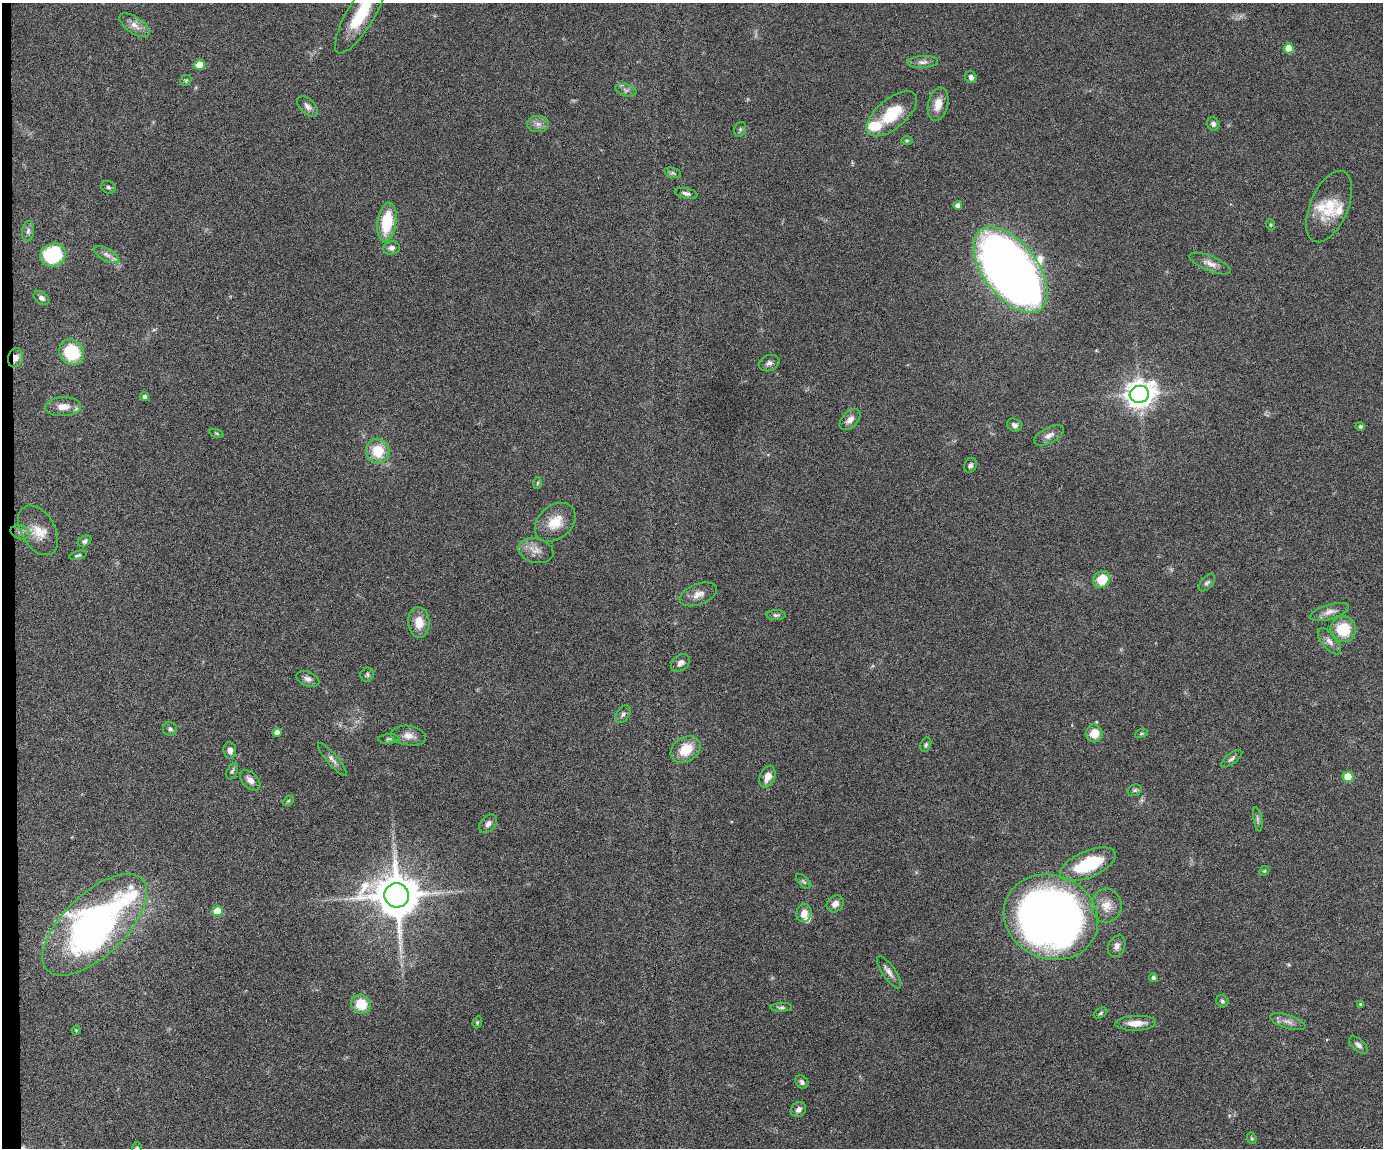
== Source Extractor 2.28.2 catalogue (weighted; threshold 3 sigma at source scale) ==
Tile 4 of 3 x 4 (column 1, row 2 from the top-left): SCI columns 241-1621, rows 2292-3437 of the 4519 x 4583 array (HDU 1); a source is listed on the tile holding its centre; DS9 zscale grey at full resolution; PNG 1385 x 1150 px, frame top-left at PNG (2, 3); each listed source drawn as its Kron ellipse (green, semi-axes under 4 px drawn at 4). Shown black and unused: <1% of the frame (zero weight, under 4 of 8 exposures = <1% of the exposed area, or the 3 px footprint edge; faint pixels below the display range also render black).
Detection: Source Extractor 2.28.2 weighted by HDU 2 'WHT'; one run over the whole footprint, this tile lists its part. Background 0.0445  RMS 0.0037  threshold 0.0153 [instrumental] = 3 sigma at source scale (4.09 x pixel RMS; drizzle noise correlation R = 1.36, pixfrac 0.8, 0.05/0.05 arcsec/px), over >= 5 px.
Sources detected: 111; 4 inside a brighter listed object's ellipse — not listed separately; the other 107 listed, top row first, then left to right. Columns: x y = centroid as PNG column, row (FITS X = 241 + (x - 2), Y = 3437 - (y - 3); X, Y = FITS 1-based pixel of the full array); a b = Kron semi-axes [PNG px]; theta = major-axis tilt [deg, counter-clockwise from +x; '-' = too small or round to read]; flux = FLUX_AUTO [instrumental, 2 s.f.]
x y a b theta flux
361 13 46 13 60 17
135 25 17 8 -34 2.8
1289 48 5 5 - 6.9
923 62 15 6 3 1.6
199 65 5 5 - 8
971 77 6 5 - 1.3
186 80 6 4 42 0.5
626 90 11 5 -16 1.2
938 104 17 10 77 4.2
307 106 12 7 -43 1.6
892 114 30 14 40 12
538 124 11 8 0 1.9
1213 124 7 6 - 1.1
740 129 7 5 71 0.64
907 140 6 4 1 0.43
673 173 9 5 -18 0.75
108 187 7 6 - 0.7
686 193 11 5 -12 1.2
958 205 4 4 - 1.8
1329 206 38 19 67 11
387 222 19 9 81 14
1271 225 5 3 - 0.4
28 231 10 6 82 1.1
392 248 8 6 12 1.5
53 255 13 11 19 26
107 255 14 6 -28 1.6
1210 264 22 7 -22 2.7
1011 270 50 27 -53 450
41 298 9 6 -35 1.1
72 352 13 12 - 16
15 358 10 7 74 2.5
769 363 10 8 20 1.4
1139 394 9 8 - 430
144 397 4 4 - 1.2
63 407 18 9 2 3.8
850 420 12 7 45 2.1
1014 425 8 6 -26 1.3
1360 427 5 4 - 0.75
217 433 7 3 -19 0.44
1049 435 16 7 27 1.9
378 451 12 11 - 9
970 465 8 6 66 0.98
537 483 6 4 88 0.43
555 522 23 16 40 7.2
38 530 27 17 -59 6.7
20 532 10 7 -20 1.5
84 541 7 5 30 0.87
536 551 18 12 -13 3.4
78 555 9 4 13 0.62
1102 579 9 8 - 7.4
1207 583 10 6 47 0.86
698 594 19 10 20 3.1
1329 612 20 7 16 2.5
776 615 9 5 1 0.78
419 622 15 10 -85 5.6
1343 629 13 13 - 11
1329 641 16 7 -50 2.1
680 663 11 7 38 1.6
367 675 7 6 - 0.71
308 679 12 7 -21 1.6
623 714 10 6 52 1.1
170 729 7 6 - 0.85
277 732 4 4 - 2
1094 733 9 8 - 5.3
1141 734 6 4 19 0.5
409 736 17 9 -8 2.8
389 739 10 5 3 0.76
926 745 7 5 66 0.64
686 749 16 12 32 8.2
230 750 8 6 -80 1.7
1232 759 12 5 37 1
332 760 21 5 -50 1.8
232 771 8 5 67 0.68
767 777 11 7 66 3.4
1348 777 5 5 - 9.2
250 780 12 7 -46 2.1
1135 790 7 5 16 0.69
288 801 6 4 43 0.45
1258 819 12 4 -80 0.87
488 824 10 7 46 1.4
1088 864 30 13 23 19
1264 871 6 4 42 0.44
803 881 9 4 -45 0.63
397 895 12 12 - 1500
835 904 9 8 - 2
1106 906 17 15 88 4.6
217 911 5 5 - 9.1
804 913 9 7 76 3.1
1051 917 48 41 -23 330
95 925 66 31 44 140
1117 946 11 8 66 1.7
889 972 19 6 -56 2
1153 977 4 4 - 0.79
1222 1001 6 5 - 0.71
361 1004 10 9 - 8.1
1361 1004 4 4 - 0.63
781 1007 10 4 2 0.81
1101 1013 7 5 29 0.61
1288 1021 18 7 -17 2.2
477 1022 6 4 71 0.48
1136 1023 20 7 2 4.1
76 1030 4 4 - 0.34
1358 1045 11 6 -42 1.2
802 1082 7 6 - 1
798 1109 8 7 - 1.6
1252 1138 6 4 -68 0.45
137 1148 6 5 - 0.51
Overlapping masked pixels (flux is a lower limit): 1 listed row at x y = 15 358
Isophote crosses this tile's border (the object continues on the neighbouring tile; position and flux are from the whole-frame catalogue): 2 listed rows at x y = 361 13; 137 1148